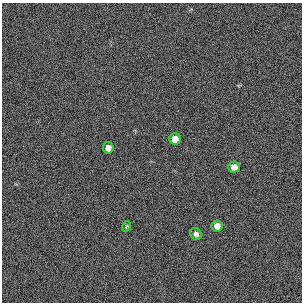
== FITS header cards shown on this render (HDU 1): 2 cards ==
NAXIS1  =                  300 / length of original image axis
NAXIS2  =                  300 / length of original image axis

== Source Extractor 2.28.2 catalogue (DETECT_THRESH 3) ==
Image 300 x 300 px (HDU 1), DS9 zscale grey, 1 PNG px = 1 image px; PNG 304 x 304 px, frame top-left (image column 1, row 300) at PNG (2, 3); each listed source drawn as its Kron ellipse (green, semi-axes under 4 px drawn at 4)
Background 385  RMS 66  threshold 199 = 3 sigma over >= 5 px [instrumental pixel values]
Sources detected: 6; all 6 listed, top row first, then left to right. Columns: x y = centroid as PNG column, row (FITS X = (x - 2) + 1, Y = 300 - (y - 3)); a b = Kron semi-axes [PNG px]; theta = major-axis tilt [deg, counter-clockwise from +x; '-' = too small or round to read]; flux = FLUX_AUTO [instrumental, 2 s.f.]
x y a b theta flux
175 139 6 5 - 32000
108 148 6 5 - 24000
234 167 5 5 - 28000
126 226 5 4 - 6100
217 226 5 5 - 24000
196 234 6 5 - 12000